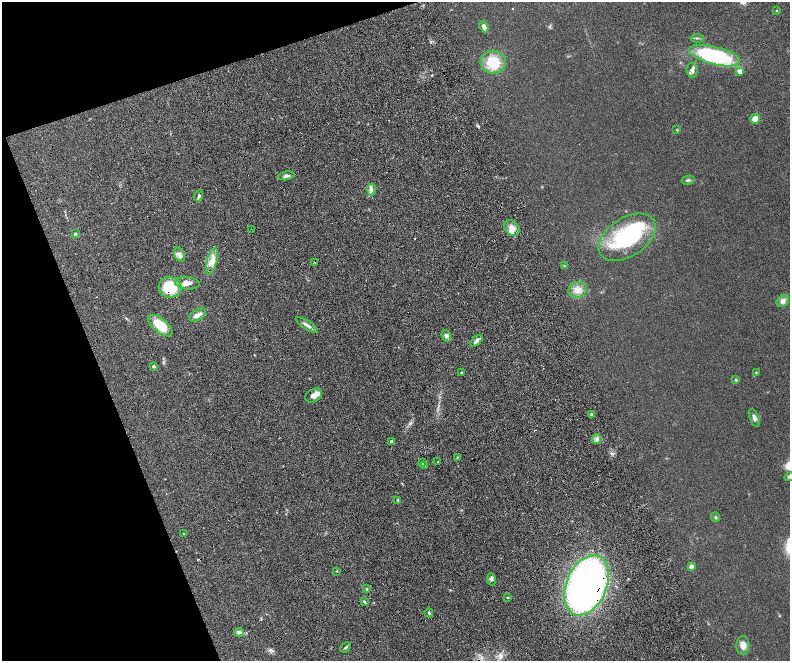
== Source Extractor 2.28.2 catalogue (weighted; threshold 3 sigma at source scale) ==
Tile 5 of 4 x 4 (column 1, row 2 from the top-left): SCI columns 57-1632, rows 2968-4284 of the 6416 x 5807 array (HDU 1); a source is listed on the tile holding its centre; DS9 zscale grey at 2 x 2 block average (1 PNG px = mean of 2 x 2 image px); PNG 792 x 663 px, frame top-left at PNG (2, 2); each listed source drawn as its Kron ellipse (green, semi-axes under 4 px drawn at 4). Shown black and unused: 18% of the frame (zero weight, under 4 of 8 exposures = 3% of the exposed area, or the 3 px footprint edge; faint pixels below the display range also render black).
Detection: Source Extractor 2.28.2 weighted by HDU 2 'WHT'; one run over the whole footprint, this tile lists its part. Background 0.0947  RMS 0.0063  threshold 0.0258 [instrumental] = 3 sigma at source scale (4.09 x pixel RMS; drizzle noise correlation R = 1.36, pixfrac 0.8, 0.05/0.05 arcsec/px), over >= 5 px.
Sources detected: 63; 1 inside a brighter object's white glare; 2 cosmic-ray / hot-pixel residue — neither listed nor drawn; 2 inside a brighter listed object's ellipse — not listed separately; the other 58 listed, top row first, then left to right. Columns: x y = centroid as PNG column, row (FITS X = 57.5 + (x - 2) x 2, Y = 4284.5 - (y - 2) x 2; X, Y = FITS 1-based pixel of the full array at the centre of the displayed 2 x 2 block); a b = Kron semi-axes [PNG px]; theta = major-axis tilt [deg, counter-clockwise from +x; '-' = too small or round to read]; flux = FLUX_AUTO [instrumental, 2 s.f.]
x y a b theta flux
777 11 3 2 - 1.2
484 27 6 4 -66 6.2
697 38 6 3 -7 1.9
715 56 26 9 -14 170
493 62 12 11 - 44
692 70 7 5 -87 4.3
740 71 3 3 - 18
755 119 5 5 - 11
677 130 4 2 - 0.88
286 176 8 3 8 4
688 180 6 4 12 2.4
371 190 6 4 -87 3.7
199 196 5 3 - 3.4
512 228 8 7 - 9.5
251 230 2 2 - 0.53
75 234 3 3 - 2.2
627 237 31 19 33 130
179 255 7 5 -64 5.9
212 261 13 5 75 11
315 262 3 2 - 0.69
564 266 3 2 - 1
187 283 12 6 -5 9.1
170 287 11 10 - 62
578 290 9 7 18 9.7
783 301 7 5 45 6.6
198 315 9 5 32 7.3
307 325 13 3 -33 5.4
160 326 14 7 -40 37
446 336 6 4 -68 3.4
477 341 7 4 44 6.3
154 366 2 2 - 4.5
461 372 2 2 - 1.4
756 372 4 3 - 1.2
736 380 3 3 - 1.6
314 395 9 6 28 8.3
592 414 2 2 - 6.9
754 418 9 4 -69 4.3
596 439 5 4 - 3.6
392 441 2 2 - 7.8
457 457 3 2 - 0.61
437 462 2 2 - 3
422 463 3 2 - 0.87
425 466 2 2 - 3.7
789 477 5 4 - 1.8
398 500 3 2 - 1.2
716 517 5 3 - 1.7
184 533 2 2 - 2.6
691 567 3 2 - 17
337 571 2 2 - 0.86
491 579 6 4 -82 2.9
587 585 32 20 66 610
367 589 3 2 - 1.1
507 598 3 2 - 0.87
364 602 4 3 - 1.6
429 613 4 2 - 1.6
239 632 5 3 - 2.6
743 645 9 6 87 9
345 647 6 3 45 2.3
Overlapping masked pixels (flux is a lower limit): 4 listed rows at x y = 251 230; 315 262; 170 287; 587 585
Isophote crosses this tile's border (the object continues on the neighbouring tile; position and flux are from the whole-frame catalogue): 1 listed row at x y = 789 477
Diffuse or blended objects may show on this block-average render without a row.